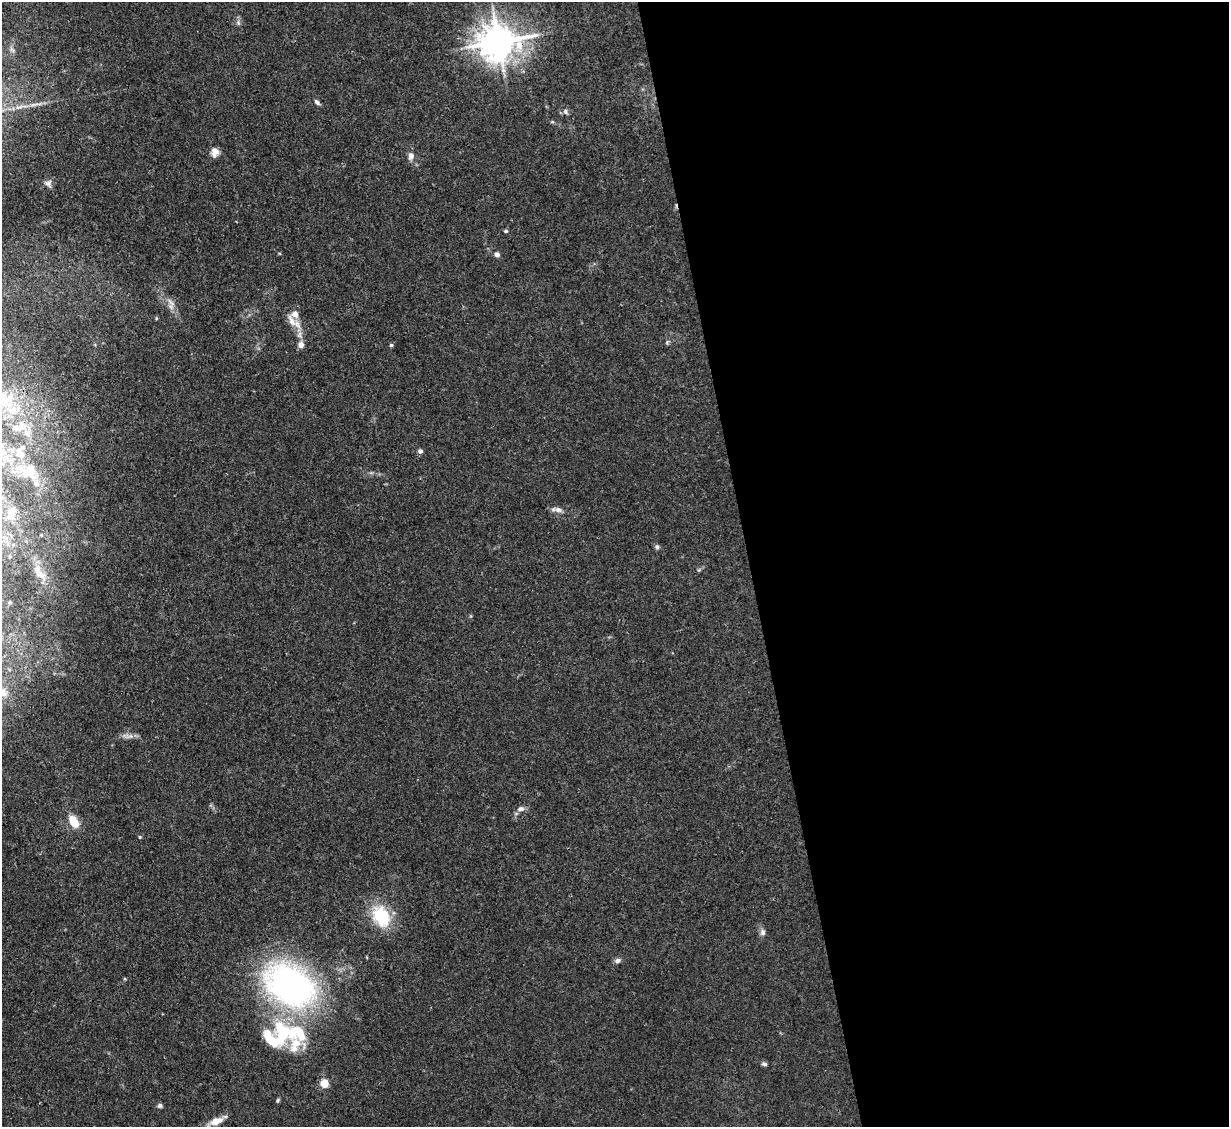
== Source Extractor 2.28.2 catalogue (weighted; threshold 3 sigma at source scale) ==
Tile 8 of 4 x 4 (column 4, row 2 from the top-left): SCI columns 3683-4909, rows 2501-3625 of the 4909 x 4883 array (HDU 1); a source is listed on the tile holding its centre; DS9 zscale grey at full resolution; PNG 1231 x 1129 px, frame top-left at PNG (2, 2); no overlay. Shown black and unused: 39% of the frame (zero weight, under 3 of 4 exposures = <1% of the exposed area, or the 3 px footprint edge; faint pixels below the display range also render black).
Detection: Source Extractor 2.28.2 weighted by HDU 2 'WHT'; one run over the whole footprint, this tile lists its part. Background 0.0355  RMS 0.003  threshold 0.0133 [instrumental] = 3 sigma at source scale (4.5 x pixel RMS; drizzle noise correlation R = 1.50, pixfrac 1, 0.05/0.05 arcsec/px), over >= 5 px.
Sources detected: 49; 1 inside a brighter object's white glare — not listed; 8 inside a brighter listed object's ellipse — not listed separately; the other 40 listed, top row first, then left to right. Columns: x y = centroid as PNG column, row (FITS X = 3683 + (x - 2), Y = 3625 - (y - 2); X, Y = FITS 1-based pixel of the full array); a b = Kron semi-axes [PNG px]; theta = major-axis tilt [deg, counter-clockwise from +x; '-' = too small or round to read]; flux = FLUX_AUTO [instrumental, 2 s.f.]
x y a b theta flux
238 23 8 4 -89 0.67
499 42 11 10 - 680
12 50 10 4 -48 0.77
317 102 8 5 -49 0.75
565 112 7 6 - 0.76
215 152 11 8 88 2.1
411 156 9 7 83 1.5
48 184 11 8 -54 1.1
506 231 5 4 - 0.5
497 254 6 5 - 1.2
171 302 16 6 -51 1.9
293 322 27 10 -42 3.9
301 345 9 8 - 1.6
391 345 5 4 - 0.44
12 410 14 10 -23 3.5
21 424 11 8 -85 2
27 433 10 9 - 2.1
420 451 6 5 - 0.86
20 454 9 8 - 3.1
30 472 21 17 1 6
558 510 12 7 -17 1.5
10 516 13 8 52 2
657 547 6 5 - 0.71
41 575 15 9 -24 2.8
10 602 4 3 - 0.37
3 692 13 8 -57 1.7
129 736 13 7 3 1.6
521 809 10 7 11 1.2
74 822 14 8 -59 5.8
140 837 4 4 - 0.3
381 916 29 20 -63 13
763 932 9 7 88 1.1
618 960 8 6 10 1
290 985 58 40 -33 97
282 1032 36 26 -59 23
764 1064 7 4 -22 0.68
324 1083 5 5 - 10
278 1100 6 4 87 0.4
160 1106 6 5 - 0.71
216 1121 18 9 19 3.5
Overlapping masked pixels (flux is a lower limit): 1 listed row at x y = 499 42
Isophote crosses this tile's border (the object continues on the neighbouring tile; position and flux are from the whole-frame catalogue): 1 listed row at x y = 3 692